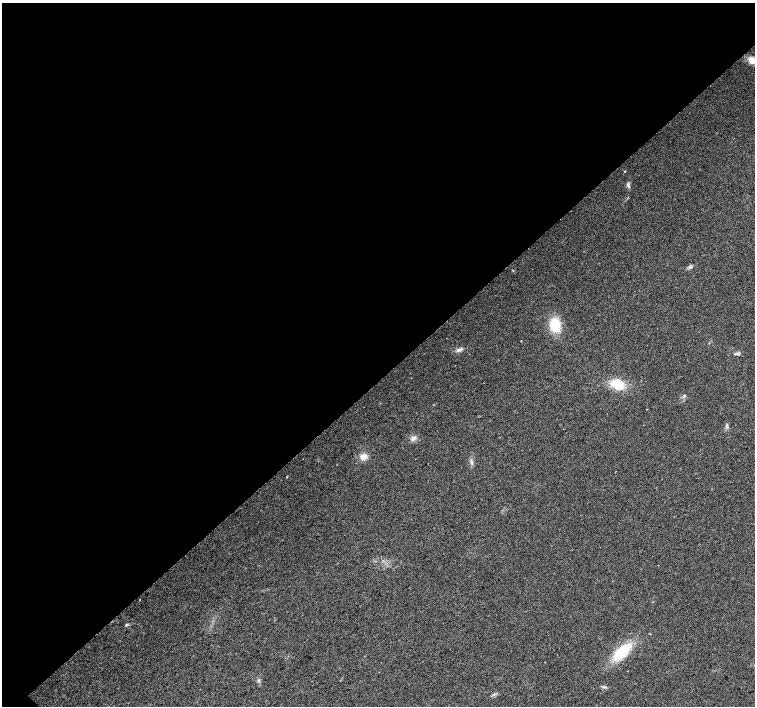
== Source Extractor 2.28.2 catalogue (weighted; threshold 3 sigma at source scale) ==
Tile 2 of 4 x 4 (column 2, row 1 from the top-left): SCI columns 1511-3015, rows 4445-5852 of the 6026 x 6005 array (HDU 1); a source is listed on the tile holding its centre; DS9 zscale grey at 2 x 2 block average (1 PNG px = mean of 2 x 2 image px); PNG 757 x 708 px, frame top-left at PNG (2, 3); no overlay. Shown black and unused: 54% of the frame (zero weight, under 2 of 3 exposures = <1% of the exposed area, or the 3 px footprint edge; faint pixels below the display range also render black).
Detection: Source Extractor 2.28.2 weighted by HDU 2 'WHT'; one run over the whole footprint, this tile lists its part. Background 0.0339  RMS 0.0072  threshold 0.0323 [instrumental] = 3 sigma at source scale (4.5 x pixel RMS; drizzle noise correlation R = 1.50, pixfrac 1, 0.0396/0.0396 arcsec/px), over >= 5 px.
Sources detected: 15; all 15 listed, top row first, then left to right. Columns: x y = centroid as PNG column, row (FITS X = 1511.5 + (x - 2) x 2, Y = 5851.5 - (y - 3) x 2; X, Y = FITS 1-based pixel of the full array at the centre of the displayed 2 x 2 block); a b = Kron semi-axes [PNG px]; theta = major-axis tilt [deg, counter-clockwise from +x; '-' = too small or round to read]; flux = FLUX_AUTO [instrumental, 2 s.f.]
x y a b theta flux
752 60 8 6 -45 16
628 185 8 3 -85 3.7
690 267 5 3 - 2.7
555 325 13 10 -82 46
521 341 2 2 - 0.65
459 350 9 4 15 5.4
739 353 4 3 - 2.6
617 384 12 8 -21 43
684 396 4 3 - 2.2
413 438 7 5 21 5.8
363 457 10 8 53 12
287 477 3 2 - 0.88
126 625 3 2 - 1.4
622 652 16 10 40 66
604 687 6 3 -4 2.9
Isophote crosses this tile's border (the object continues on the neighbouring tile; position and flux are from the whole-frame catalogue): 1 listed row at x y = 752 60
Diffuse or blended objects may show on this block-average render without a row.